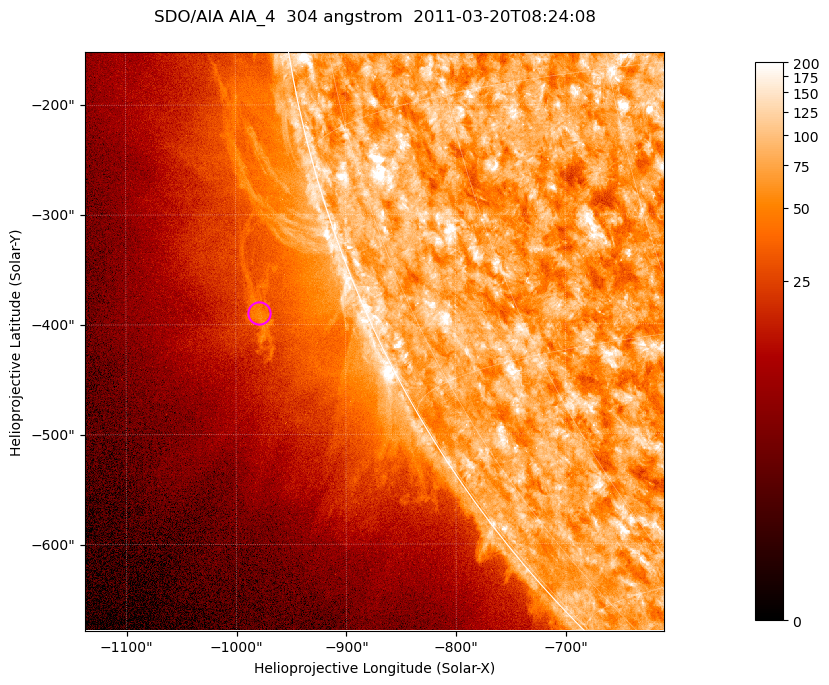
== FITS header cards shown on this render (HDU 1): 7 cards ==
TELESCOP= 'SDO/AIA '           / For AIA: SDO/AIA
INSTRUME= 'AIA_4   '           / For AIA: AIA_ATA1, AIA_ATA2, AIA_ATA3 or AIA_AT
WAVELNTH=                  304 / [angstrom] Wavelength
WAVEUNIT= 'angstrom'           / Wavelength unit: angstrom
DATE-OBS= '2011-03-20T08:24:08.131' / [ISO] Date when observation started; ISO 8
CTYPE1  = 'HPLN-TAN'           / CTYPE1; Typically HPLN
CTYPE2  = 'HPLT-TAN'           / CTYPE2; Typically HPLT

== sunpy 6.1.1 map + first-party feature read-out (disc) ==
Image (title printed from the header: SDO/AIA AIA_4  304 angstrom  2011-03-20T08:24:08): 878 x 878 px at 0.6 arcsec/px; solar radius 964 arcsec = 1605 px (partial field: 4.4% of the solar disc is inside the frame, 46% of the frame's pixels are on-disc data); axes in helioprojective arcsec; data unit not stated in the header (colour bar unlabelled)
Orientation: roll -0.132 deg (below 1 deg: not rotated)
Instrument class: DISC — disc imager (sunpy class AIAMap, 304 A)
Bright regions (active regions / flare kernels): reference = the on-disc median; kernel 7 px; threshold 5 sigma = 121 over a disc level ~75.1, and >= 1.15x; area >= 770 px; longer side >= 11 px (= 6.6 arcsec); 0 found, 0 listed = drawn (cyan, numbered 1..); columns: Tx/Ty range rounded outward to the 2 arcsec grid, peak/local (2 s.f.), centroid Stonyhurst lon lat
Off-limb structures (1.02-1.3 R_sun): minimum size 385 px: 4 found; the strongest spans PA ~110..115 deg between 1.08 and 1.11 R_sun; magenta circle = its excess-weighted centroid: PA ~110 deg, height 1.09 R_sun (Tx ~-978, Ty ~-390 arcsec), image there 2.4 x the reference